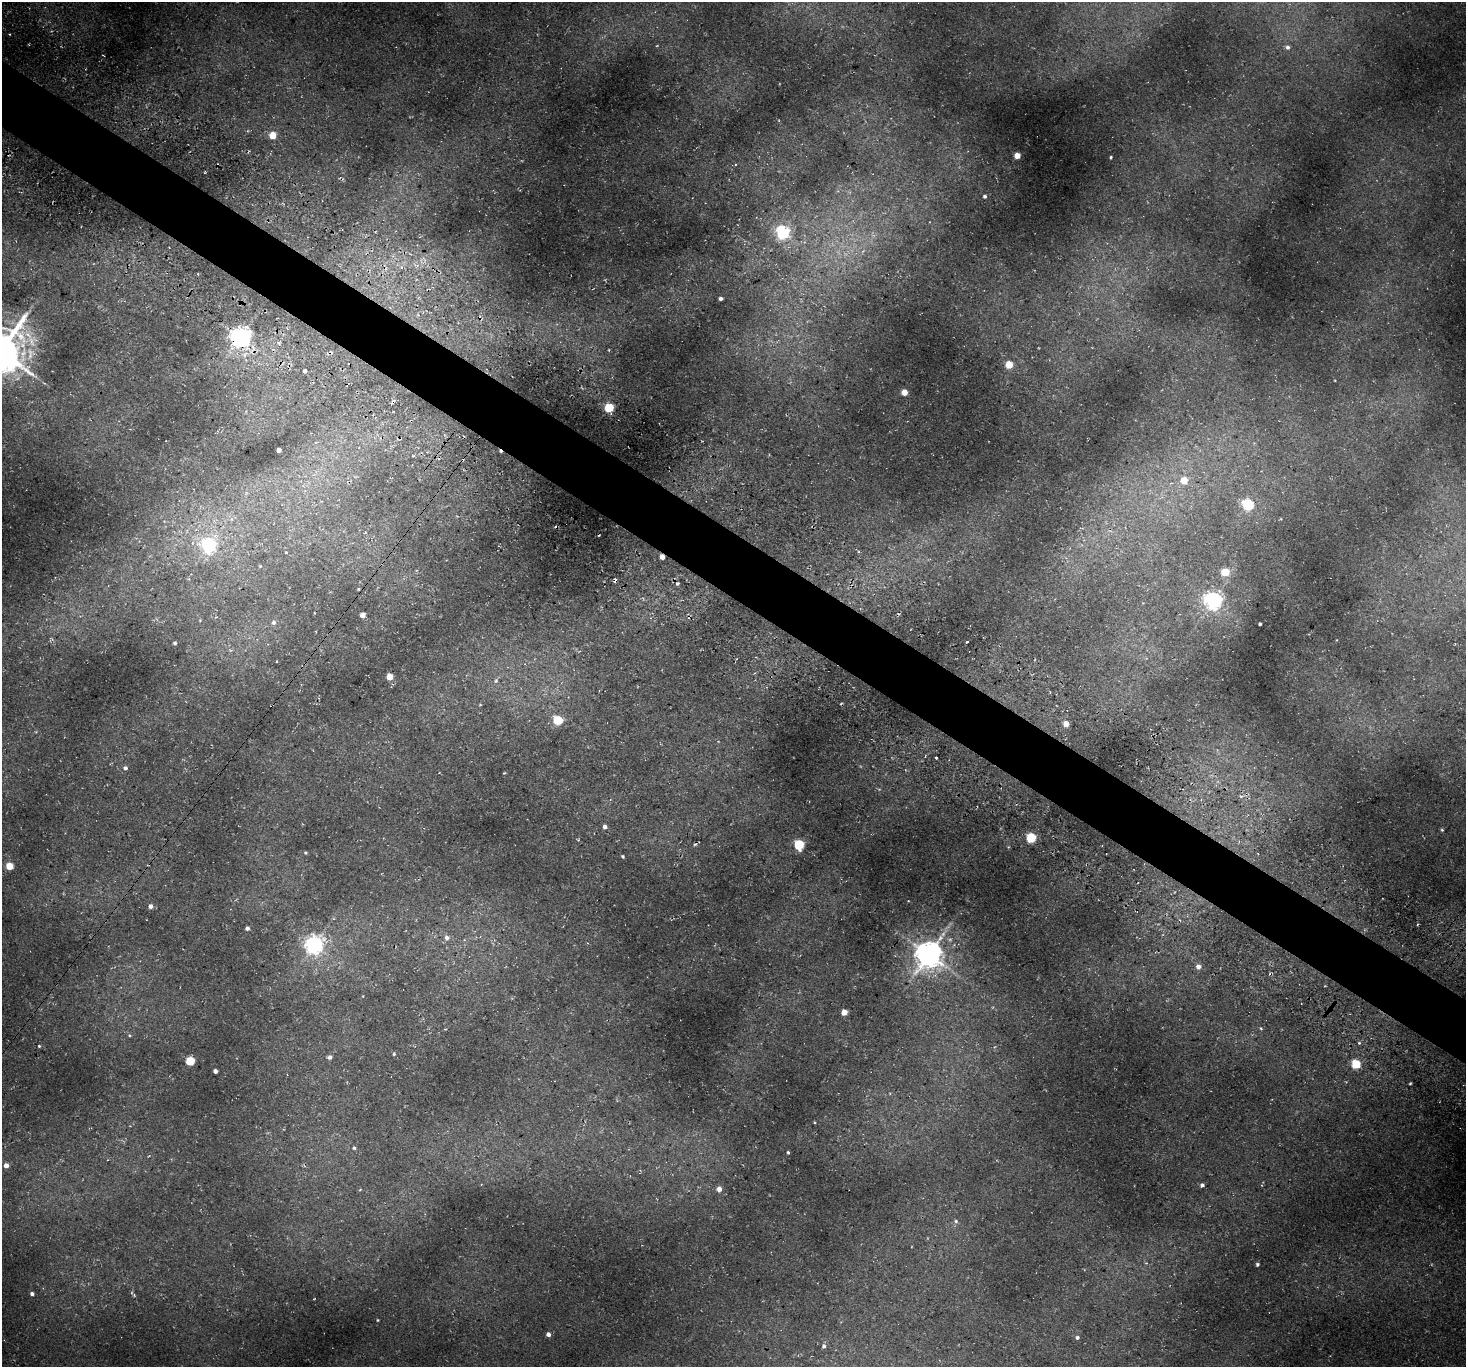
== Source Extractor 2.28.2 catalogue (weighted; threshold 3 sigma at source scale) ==
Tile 11 of 4 x 4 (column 3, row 3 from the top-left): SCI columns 2993-4456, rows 1713-3077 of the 5988 x 6014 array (HDU 1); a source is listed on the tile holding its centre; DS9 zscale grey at full resolution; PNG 1468 x 1369 px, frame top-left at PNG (2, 2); no overlay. Shown black and unused: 5% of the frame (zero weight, under 3 of 4 exposures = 5% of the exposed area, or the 3 px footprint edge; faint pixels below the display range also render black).
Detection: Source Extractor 2.28.2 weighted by HDU 2 'WHT'; one run over the whole footprint, this tile lists its part. Background 0.0418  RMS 0.0071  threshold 0.0321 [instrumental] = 3 sigma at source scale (4.5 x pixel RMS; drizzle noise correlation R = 1.50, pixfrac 1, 0.05/0.05 arcsec/px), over >= 5 px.
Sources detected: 91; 8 cosmic-ray / hot-pixel residue — not listed; the other 83 listed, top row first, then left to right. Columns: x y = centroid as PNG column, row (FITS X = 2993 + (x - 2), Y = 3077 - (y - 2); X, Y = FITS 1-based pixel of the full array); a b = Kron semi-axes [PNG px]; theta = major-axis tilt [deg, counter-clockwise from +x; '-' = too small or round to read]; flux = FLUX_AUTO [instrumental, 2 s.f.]
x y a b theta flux
657 46 5 3 - 0.58
1287 47 6 6 - 2.2
273 135 5 5 - 17
1017 156 4 4 - 12
1111 157 3 3 - 0.87
985 196 4 3 - 1.5
783 232 6 6 - 150
424 259 10 5 -54 2.9
721 298 4 3 - 2
241 337 7 7 - 550
278 343 5 4 - 1.3
1009 365 5 5 - 21
305 371 4 3 - 4.7
904 392 4 4 - 12
609 408 5 5 - 43
279 450 4 4 - 3.4
413 456 4 2 - 0.59
1184 481 5 5 - 15
1248 505 6 5 - 92
231 519 7 4 -90 1.6
365 533 5 3 - 0.55
208 545 7 7 - 190
286 552 5 4 - 0.83
662 557 4 4 - 6
260 566 5 5 - 0.94
1225 572 5 5 - 29
615 580 4 3 - 3
358 589 3 2 - 0.7
1213 601 7 6 - 360
362 615 4 4 - 6.4
200 620 4 3 - 0.53
273 622 6 6 - 2.4
1260 624 3 3 - 1.3
967 642 3 2 - 0.62
175 643 3 3 - 1.3
230 650 5 5 - 0.99
390 677 5 5 - 14
496 680 7 6 - 1.6
558 720 5 5 - 44
1066 724 5 4 - 9.4
936 757 3 3 - 9.4
125 768 5 5 - 2
1241 796 6 4 0 1.5
605 827 5 5 - 2.6
1442 830 4 3 - 0.91
1031 838 5 5 - 56
799 845 5 5 - 63
1008 847 5 4 - 0.63
305 853 4 3 - 0.85
623 856 4 3 - 0.98
9 866 5 5 - 20
151 906 5 5 - 3
247 928 4 4 - 2.3
447 938 7 6 - 3
314 945 7 7 - 350
929 954 9 8 - 1100
1198 967 5 5 - 4.1
844 1012 5 4 - 11
1261 1028 4 4 - 0.77
129 1035 6 4 -32 0.81
1359 1043 5 5 - 1.1
39 1046 4 3 - 0.77
394 1054 5 4 - 0.81
330 1057 5 4 - 2.2
190 1061 5 5 - 37
1356 1064 5 5 - 41
215 1071 4 4 - 2.8
1410 1083 3 3 - 0.78
354 1148 5 4 - 1.2
788 1152 4 3 - 0.97
6 1165 5 5 - 5
1202 1185 5 4 - 2.1
719 1189 5 5 - 5.4
360 1190 5 3 - 0.55
956 1221 6 6 - 1.6
1146 1263 4 4 - 0.8
1257 1264 4 4 - 1.4
32 1294 4 3 - 2.1
134 1295 6 4 -47 0.92
377 1320 4 3 - 0.61
548 1334 4 4 - 3.2
1077 1337 5 5 - 1.9
824 1346 5 5 - 2
Overlapping masked pixels (flux is a lower limit): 3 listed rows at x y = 241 337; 662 557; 615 580